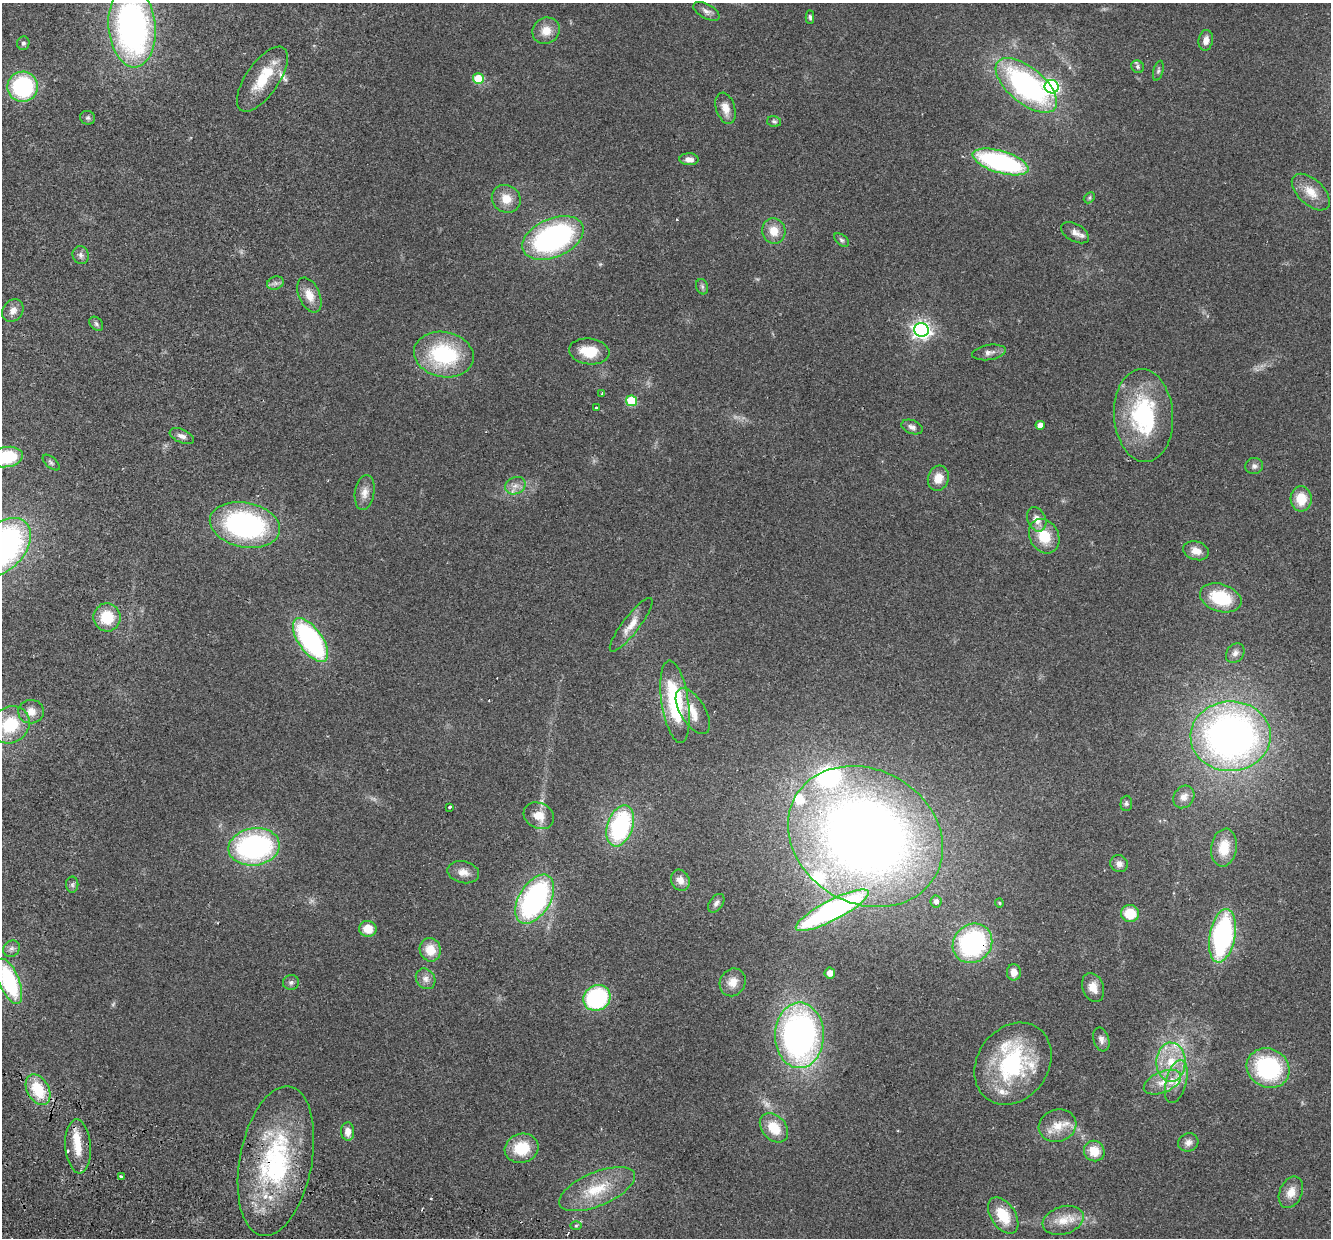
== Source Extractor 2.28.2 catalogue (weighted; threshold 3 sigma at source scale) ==
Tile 7 of 4 x 4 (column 3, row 2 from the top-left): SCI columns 2680-4008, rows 2657-3892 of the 5357 x 5440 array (HDU 1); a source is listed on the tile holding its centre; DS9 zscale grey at full resolution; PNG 1333 x 1240 px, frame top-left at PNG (2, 3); each listed source drawn as its Kron ellipse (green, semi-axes under 4 px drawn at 4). Shown black and unused: <1% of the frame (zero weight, under 2 of 3 exposures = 3% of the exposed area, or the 3 px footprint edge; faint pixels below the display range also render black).
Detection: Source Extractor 2.28.2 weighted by HDU 2 'WHT'; one run over the whole footprint, this tile lists its part. Background 0.0531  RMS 0.0079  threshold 0.0354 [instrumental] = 3 sigma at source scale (4.5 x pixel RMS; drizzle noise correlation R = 1.50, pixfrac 1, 0.05/0.05 arcsec/px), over >= 5 px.
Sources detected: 136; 3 too faint to see at this stretch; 4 cosmic-ray / hot-pixel residue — neither listed nor drawn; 12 inside a brighter listed object's ellipse — not listed separately; the other 117 listed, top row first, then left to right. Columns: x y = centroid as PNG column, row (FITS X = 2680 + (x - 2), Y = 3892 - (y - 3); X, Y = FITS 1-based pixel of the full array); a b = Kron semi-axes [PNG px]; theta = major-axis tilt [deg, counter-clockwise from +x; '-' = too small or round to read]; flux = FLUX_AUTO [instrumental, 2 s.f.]
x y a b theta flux
706 11 14 7 -29 3.7
810 17 7 4 -87 1.5
132 27 41 23 -85 250
546 31 14 13 - 10
1206 40 10 7 81 5.3
23 43 7 6 - 1.9
1138 67 7 6 - 1.7
1158 71 10 5 75 1.8
262 79 38 16 55 26
478 79 5 5 - 25
1026 85 37 18 -39 160
23 87 15 15 - 78
1052 87 7 6 - 150
726 108 16 9 -72 8.5
88 118 7 6 - 1.6
774 121 7 5 -13 1.5
689 159 9 6 -2 4.2
1001 162 29 11 -17 130
1311 192 23 13 -43 13
1089 198 6 4 45 1.2
506 199 15 13 -31 11
774 231 13 11 -75 11
1075 233 15 8 -30 5
553 238 32 19 24 150
841 240 9 5 -37 1.6
81 255 9 8 - 3
275 283 8 6 19 2.7
702 287 8 6 -71 1.9
309 295 18 10 -66 9.7
13 311 12 10 51 5.1
96 324 8 6 -47 1.7
921 330 7 7 - 310
589 351 20 13 -7 19
989 352 17 7 9 4.3
444 355 30 22 -11 69
602 393 3 2 - 1.3
632 401 5 5 - 38
596 408 3 3 - 1.7
1143 415 47 29 -86 84
1040 425 4 4 - 7.5
912 427 11 6 -20 3
182 436 13 6 -23 3.6
7 457 16 10 10 35
51 463 10 5 -42 1.6
1254 466 9 8 - 2.7
938 478 13 10 73 10
515 486 11 8 23 4.9
365 493 17 9 81 6.5
1301 499 12 10 -86 17
1037 519 12 9 -67 6.9
245 525 35 22 -12 140
1044 536 18 14 -61 20
2 547 34 22 46 270
1196 551 13 9 -17 7.1
1221 598 21 13 -17 36
107 617 14 13 - 22
631 625 33 8 52 10
311 640 25 12 -54 130
1235 653 10 8 51 3.5
675 702 41 13 -81 66
693 711 26 12 -58 13
31 712 13 11 11 7.2
10 725 20 17 34 37
1231 736 40 35 1 390
1184 797 12 9 56 5.8
1126 803 8 6 86 1.6
449 807 4 3 - 6.3
539 816 16 12 -26 9.9
620 826 21 13 71 99
865 836 81 67 -30 900
254 847 26 18 8 150
1224 848 19 12 81 17
1119 864 9 8 - 3.9
463 872 16 11 -13 6.8
680 880 11 9 -62 5.3
72 885 8 6 -89 2
535 899 27 15 58 150
936 901 6 5 - 3.5
716 903 10 6 53 2.6
999 903 4 4 - 0.82
832 910 40 10 27 220
1130 913 9 8 - 19
368 929 8 8 - 11
1222 936 27 12 79 140
972 943 21 18 45 130
11 949 9 7 42 3
430 950 12 10 -70 13
1014 972 8 7 - 6.9
830 973 5 5 - 4.9
426 979 11 9 -53 4.4
9 981 24 10 -68 70
291 982 8 7 - 2.1
733 982 14 12 60 8.3
1093 987 15 10 -69 7.7
597 998 14 12 33 84
799 1035 33 24 90 280
1101 1039 12 7 -73 3.5
1171 1062 19 14 90 21
1013 1064 44 35 53 87
1268 1068 22 19 -27 82
1162 1082 20 10 23 11
1176 1082 22 10 75 11
38 1090 16 11 -61 26
1057 1126 19 16 19 13
774 1128 16 12 -48 20
348 1131 9 6 -86 5.9
1188 1142 10 9 - 4
78 1146 27 12 -86 16
522 1148 17 14 16 24
1094 1151 11 10 - 13
276 1161 76 36 79 130
121 1176 3 3 - 2.6
597 1189 40 16 23 30
1291 1192 16 11 66 8.8
1003 1216 20 12 -56 22
1063 1220 21 14 18 13
576 1226 6 4 2 0.98
Overlapping masked pixels (flux is a lower limit): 2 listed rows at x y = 972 943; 276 1161
Isophote crosses this tile's border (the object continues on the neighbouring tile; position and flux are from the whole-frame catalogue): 5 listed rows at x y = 132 27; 7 457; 2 547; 10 725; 9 981